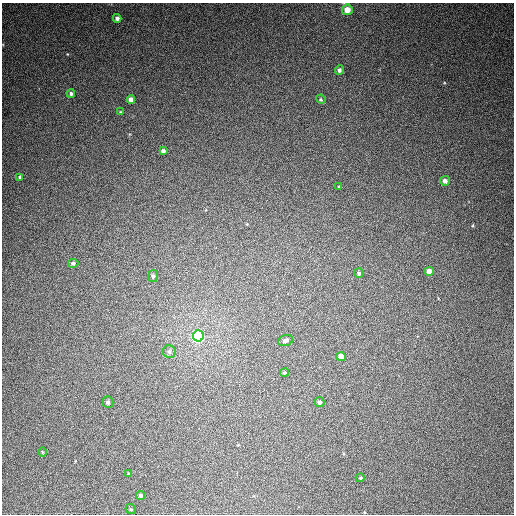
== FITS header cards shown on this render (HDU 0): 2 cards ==
NAXIS1  =                  512
NAXIS2  =                  512

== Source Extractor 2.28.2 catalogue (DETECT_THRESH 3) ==
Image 512 x 512 px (HDU 0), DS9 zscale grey, 1 PNG px = 1 image px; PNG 516 x 516 px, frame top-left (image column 1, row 512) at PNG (2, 3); each listed source drawn as its Kron ellipse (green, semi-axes under 4 px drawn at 4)
Background 388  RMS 9.8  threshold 29.4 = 3 sigma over >= 5 px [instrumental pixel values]
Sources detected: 27; all 27 listed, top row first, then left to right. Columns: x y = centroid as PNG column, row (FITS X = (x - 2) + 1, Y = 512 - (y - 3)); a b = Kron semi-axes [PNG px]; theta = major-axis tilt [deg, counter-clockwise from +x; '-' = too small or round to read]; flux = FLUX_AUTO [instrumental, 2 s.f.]
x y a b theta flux
347 10 5 5 - 7700
117 18 4 4 - 2400
339 70 5 4 - 1700
71 93 4 4 - 1500
321 99 5 4 - 750
131 100 4 4 - 4100
120 112 4 4 - 550
163 151 4 4 - 2100
20 177 4 3 - 1200
445 181 5 5 - 3100
339 186 4 3 - 560
73 263 5 4 - 1600
429 271 4 4 - 6400
359 273 5 4 - 1400
153 276 6 5 - 1500
198 336 5 5 - 140000
285 340 7 5 18 2600
169 352 6 6 - 1800
341 357 4 4 - 6800
284 373 4 4 - 1000
108 402 5 5 - 1700
320 402 5 5 - 2000
42 452 4 3 - 570
129 473 3 2 - 480
360 478 4 4 - 780
141 496 4 4 - 2100
131 509 5 4 - 960